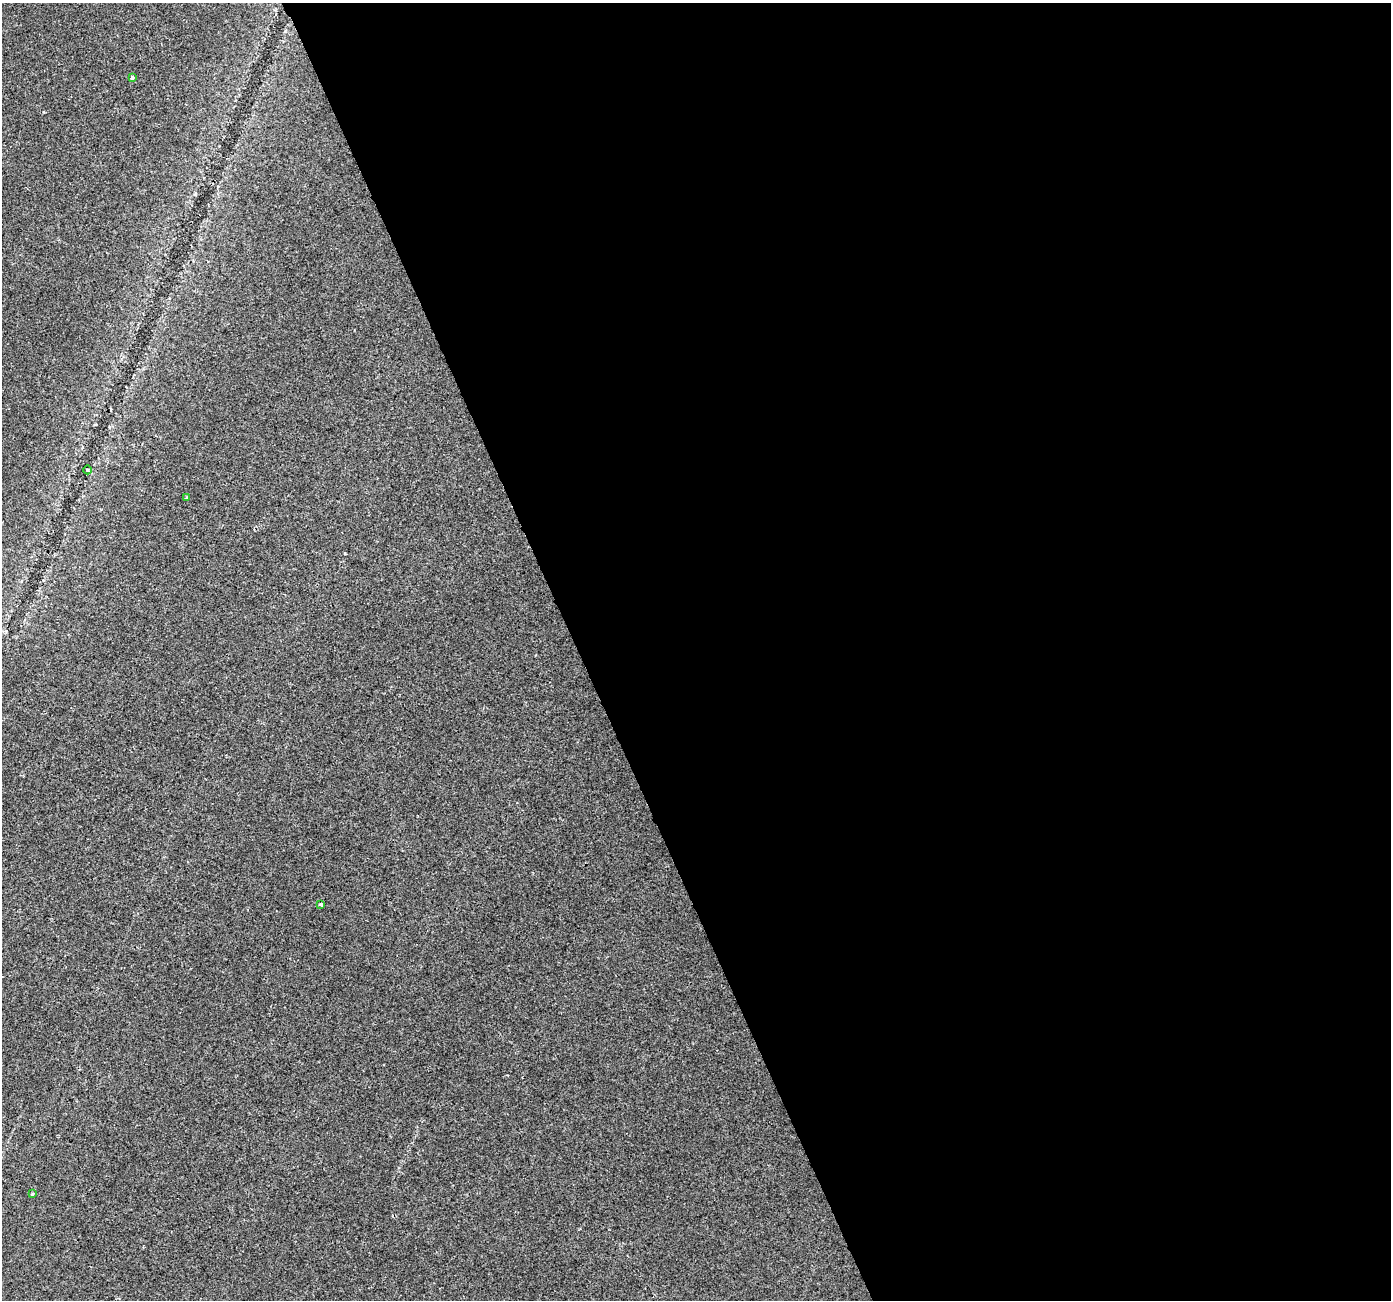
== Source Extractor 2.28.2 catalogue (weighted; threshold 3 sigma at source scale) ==
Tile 8 of 4 x 4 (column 4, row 2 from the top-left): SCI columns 4169-5557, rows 2675-3972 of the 5558 x 5405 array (HDU 1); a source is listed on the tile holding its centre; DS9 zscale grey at full resolution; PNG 1393 x 1302 px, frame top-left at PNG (2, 3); each listed source drawn as its Kron ellipse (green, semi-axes under 4 px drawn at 4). Shown black and unused: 59% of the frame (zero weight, under 2 of 3 exposures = <1% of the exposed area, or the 3 px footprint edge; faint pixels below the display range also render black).
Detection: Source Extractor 2.28.2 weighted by HDU 2 'WHT'; one run over the whole footprint, this tile lists its part. Background 0.0289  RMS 0.0048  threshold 0.0215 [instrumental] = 3 sigma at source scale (4.5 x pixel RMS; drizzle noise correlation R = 1.50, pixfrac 1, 0.0396/0.0396 arcsec/px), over >= 5 px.
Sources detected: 5; all 5 listed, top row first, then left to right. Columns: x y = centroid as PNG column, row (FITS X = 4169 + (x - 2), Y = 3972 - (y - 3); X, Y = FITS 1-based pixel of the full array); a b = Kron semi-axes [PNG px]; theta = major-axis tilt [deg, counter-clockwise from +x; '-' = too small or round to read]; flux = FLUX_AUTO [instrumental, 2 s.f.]
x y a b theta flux
132 77 4 3 - 0.88
87 470 4 3 - 0.57
186 498 3 3 - 0.54
321 904 4 4 - 0.83
32 1194 4 3 - 0.89